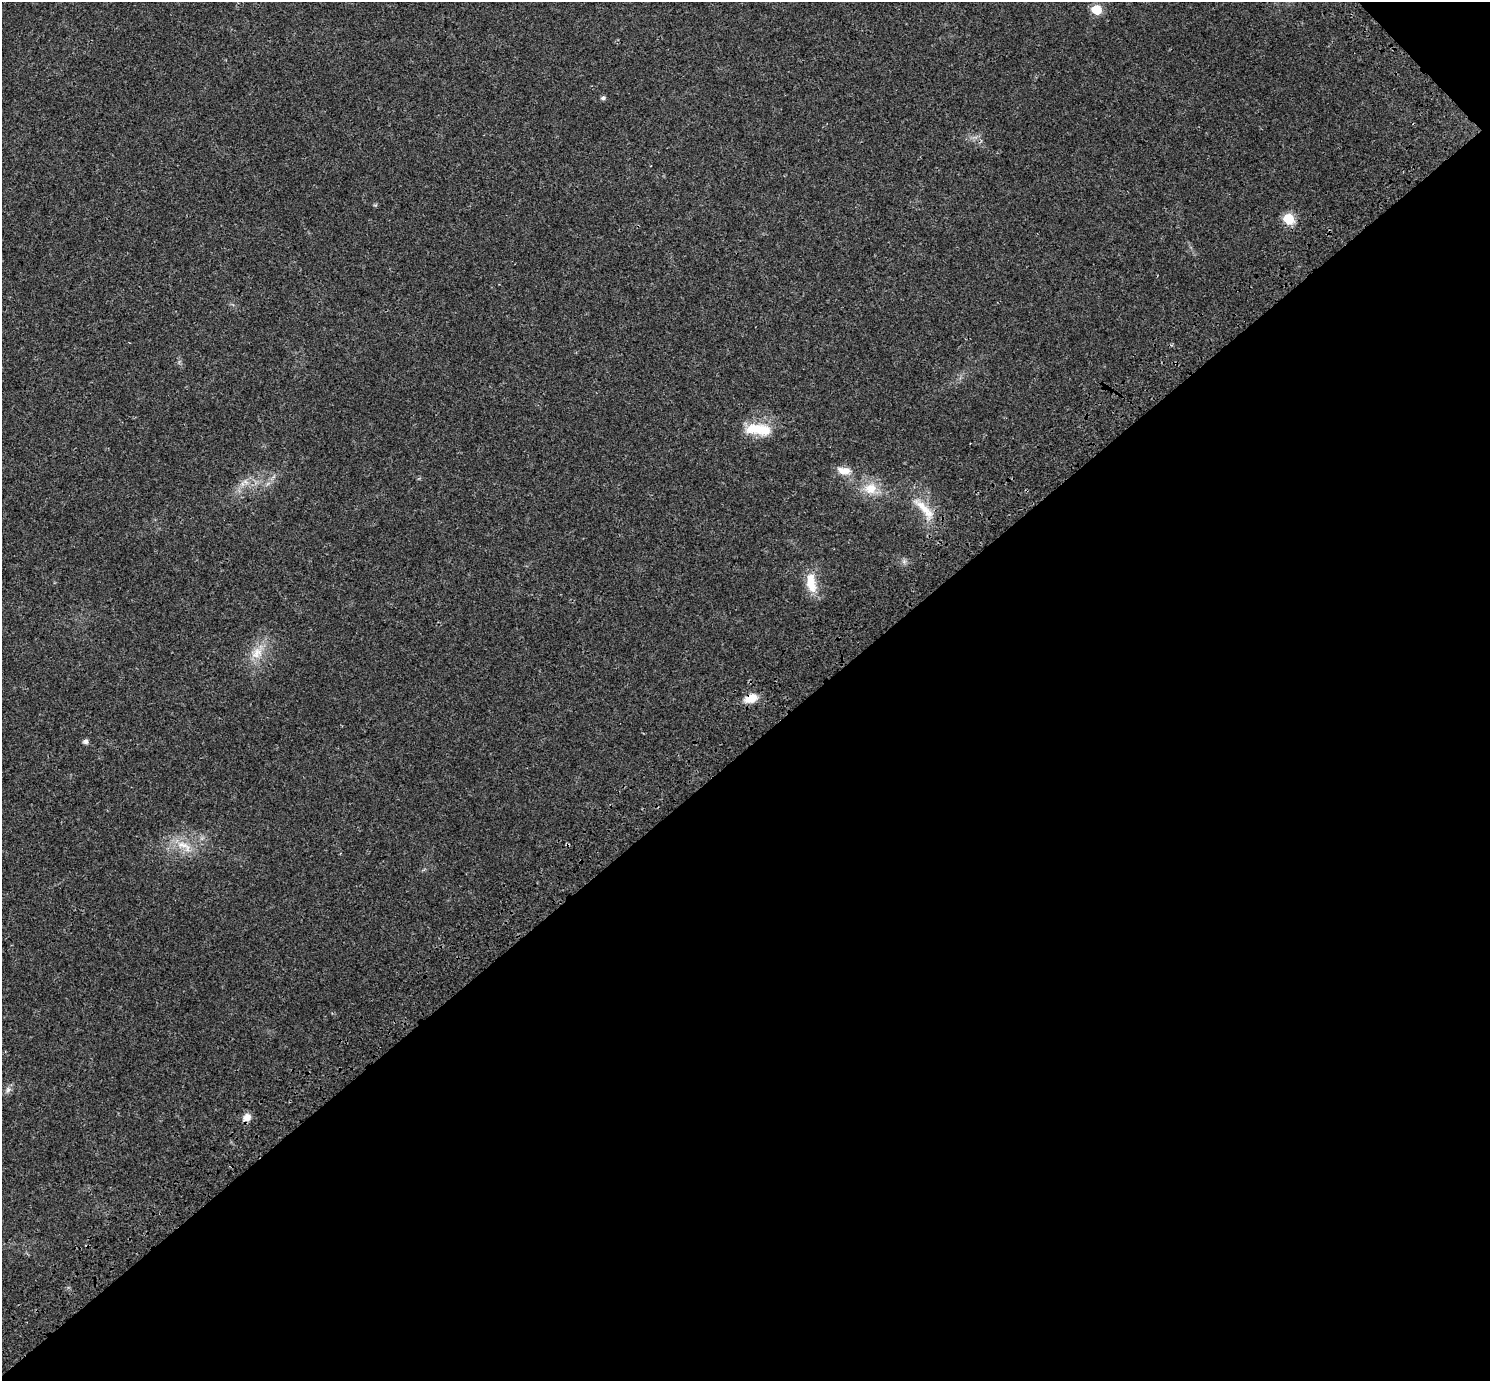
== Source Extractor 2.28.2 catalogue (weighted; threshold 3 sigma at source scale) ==
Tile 12 of 4 x 4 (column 4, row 3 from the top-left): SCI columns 4593-6080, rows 1686-3064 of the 6217 x 6189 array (HDU 1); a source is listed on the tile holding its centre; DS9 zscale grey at full resolution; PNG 1492 x 1383 px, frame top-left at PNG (2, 2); no overlay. Shown black and unused: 46% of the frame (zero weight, under 3 of 4 exposures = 9% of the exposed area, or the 3 px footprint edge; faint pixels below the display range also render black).
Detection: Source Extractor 2.28.2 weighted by HDU 2 'WHT'; one run over the whole footprint, this tile lists its part. Background 0.0414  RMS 0.0038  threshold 0.017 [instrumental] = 3 sigma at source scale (4.5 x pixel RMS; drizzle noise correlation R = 1.50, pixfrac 1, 0.0396/0.0396 arcsec/px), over >= 5 px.
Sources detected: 15; all 15 listed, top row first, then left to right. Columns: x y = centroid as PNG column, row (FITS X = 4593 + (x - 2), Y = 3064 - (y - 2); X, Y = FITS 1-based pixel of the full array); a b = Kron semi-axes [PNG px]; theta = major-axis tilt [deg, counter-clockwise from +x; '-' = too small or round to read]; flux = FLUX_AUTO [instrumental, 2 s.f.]
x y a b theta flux
1096 10 8 7 - 11
603 98 6 5 - 0.8
1288 219 8 7 - 15
758 429 37 15 -4 11
844 471 20 10 -10 4
245 482 11 5 -29 1.6
870 488 21 17 6 7.4
924 509 47 12 -47 9.4
811 583 28 12 -82 7.8
257 653 20 15 56 6.8
751 698 14 9 18 6.1
85 741 7 6 - 1
184 846 28 11 -29 7.3
8 1089 9 6 75 1.4
247 1117 11 8 38 2.7
Overlapping masked pixels (flux is a lower limit): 1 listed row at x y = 751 698